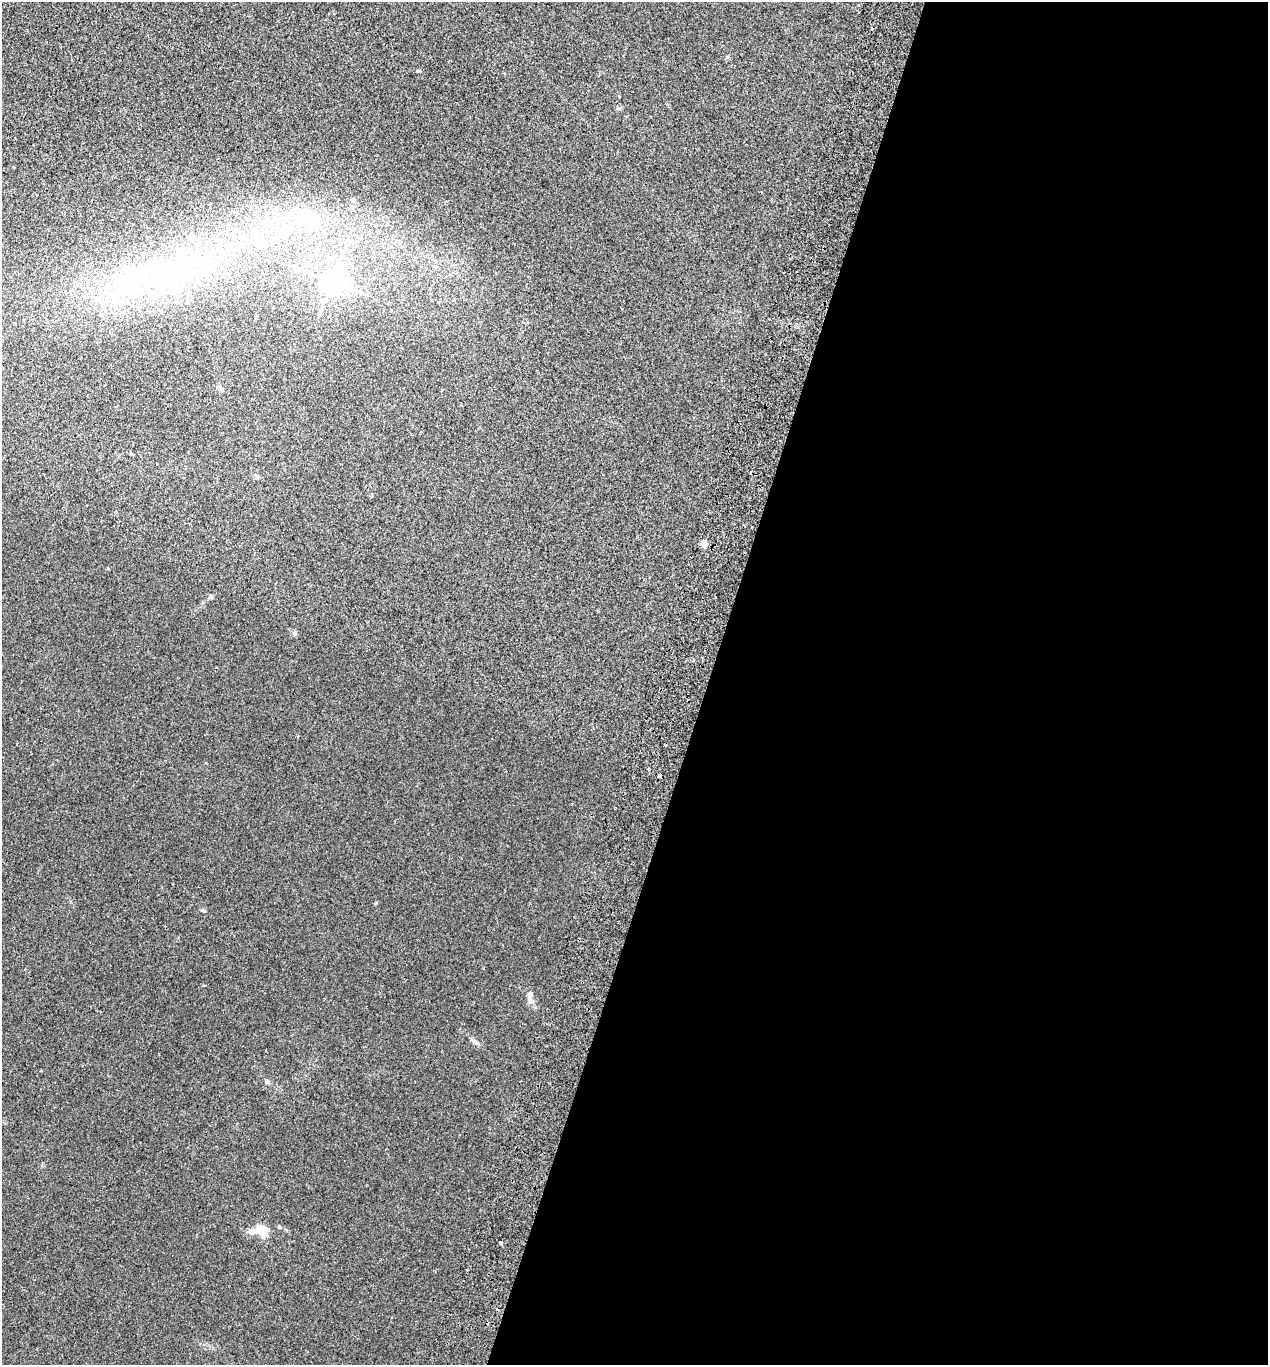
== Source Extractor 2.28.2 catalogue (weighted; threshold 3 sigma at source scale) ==
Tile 12 of 4 x 4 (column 4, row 3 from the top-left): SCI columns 3987-5252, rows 1387-2749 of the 5573 x 5497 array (HDU 1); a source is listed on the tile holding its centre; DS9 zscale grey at full resolution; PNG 1270 x 1367 px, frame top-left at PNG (2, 2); no overlay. Shown black and unused: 44% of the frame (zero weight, under 2 of 3 exposures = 3% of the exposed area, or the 3 px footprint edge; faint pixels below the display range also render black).
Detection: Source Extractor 2.28.2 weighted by HDU 2 'WHT'; one run over the whole footprint, this tile lists its part. Background 0.0226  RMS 0.0068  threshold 0.0306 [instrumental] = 3 sigma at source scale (4.5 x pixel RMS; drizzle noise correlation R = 1.50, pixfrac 1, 0.05/0.05 arcsec/px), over >= 5 px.
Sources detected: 21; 1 inside a brighter object's white glare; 4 cosmic-ray / hot-pixel residue — not listed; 3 inside a brighter listed object's ellipse — not listed separately; the other 13 listed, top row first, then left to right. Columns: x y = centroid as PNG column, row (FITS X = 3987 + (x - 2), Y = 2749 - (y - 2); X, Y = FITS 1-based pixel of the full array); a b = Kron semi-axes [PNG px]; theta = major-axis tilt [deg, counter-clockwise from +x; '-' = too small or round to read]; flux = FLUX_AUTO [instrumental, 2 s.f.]
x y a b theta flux
353 200 5 4 - 0.77
313 220 24 18 -31 19
262 243 10 8 -10 5.2
171 270 62 38 -11 110
332 281 7 7 - 530
220 388 9 5 -55 1.6
704 543 7 6 - 3.6
294 633 5 5 - 1.6
530 998 13 7 -64 3.1
474 1041 15 4 -47 2.1
267 1081 7 6 - 1.4
261 1230 19 13 -36 8.2
501 1243 3 3 - 1.5
Unlisted compact peaks at least as high as the median listed source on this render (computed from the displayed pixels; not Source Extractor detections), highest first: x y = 204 911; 418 71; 376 903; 727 57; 211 597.